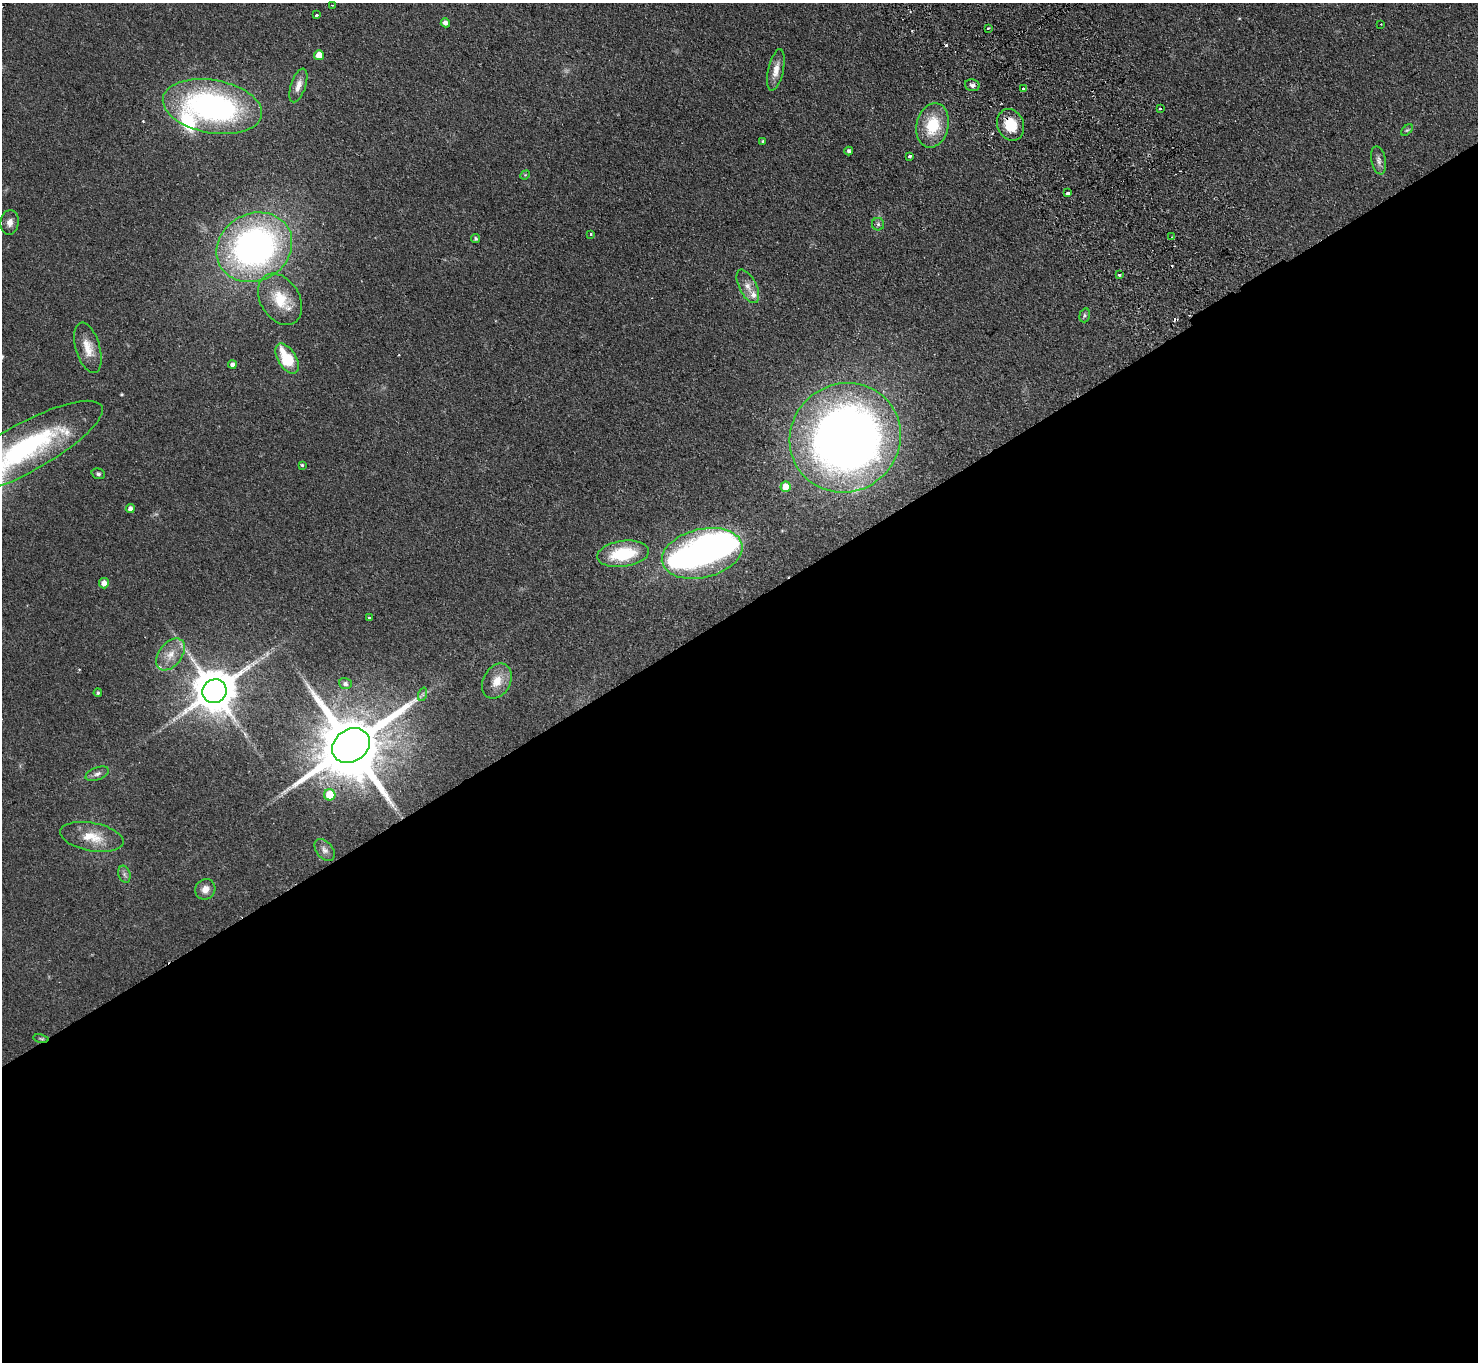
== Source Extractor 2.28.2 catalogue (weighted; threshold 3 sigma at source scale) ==
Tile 15 of 4 x 4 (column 3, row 4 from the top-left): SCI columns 3002-4477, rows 336-1695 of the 6002 x 5970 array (HDU 1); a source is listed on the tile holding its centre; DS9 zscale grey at full resolution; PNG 1480 x 1364 px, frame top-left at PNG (2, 3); each listed source drawn as its Kron ellipse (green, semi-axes under 4 px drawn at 4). Shown black and unused: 56% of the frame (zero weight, under 2 of 3 exposures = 3% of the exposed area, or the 3 px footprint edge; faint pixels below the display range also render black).
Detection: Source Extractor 2.28.2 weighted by HDU 2 'WHT'; one run over the whole footprint, this tile lists its part. Background 0.0872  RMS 0.0064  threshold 0.0289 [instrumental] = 3 sigma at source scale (4.5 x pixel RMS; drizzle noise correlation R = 1.50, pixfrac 1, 0.05/0.05 arcsec/px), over >= 5 px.
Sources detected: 69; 2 too faint to see at this stretch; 2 inside a brighter object's white glare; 4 cosmic-ray / hot-pixel residue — neither listed nor drawn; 3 inside a brighter listed object's ellipse — not listed separately; the other 58 listed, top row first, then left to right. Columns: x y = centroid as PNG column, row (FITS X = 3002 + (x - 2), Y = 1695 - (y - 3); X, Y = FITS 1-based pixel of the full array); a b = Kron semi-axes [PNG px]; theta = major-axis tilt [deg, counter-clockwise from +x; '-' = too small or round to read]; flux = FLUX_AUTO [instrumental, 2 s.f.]
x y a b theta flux
332 5 3 3 - 0.5
317 15 3 3 - 3.8
445 23 5 4 - 2.9
1381 24 2 2 - 0.43
988 28 3 2 - 1.1
319 55 5 5 - 7.4
776 70 21 7 77 6.2
298 85 17 7 71 5.2
972 85 7 6 - 2
1023 89 3 3 - 1.4
212 106 50 26 -10 160
1160 108 3 3 - 1.4
933 125 22 16 77 24
1011 125 16 13 -68 18
1407 130 7 4 43 0.95
763 141 4 3 - 0.76
849 151 4 4 - 1.5
910 156 4 3 - 1.3
1379 160 14 7 -78 2.8
525 175 5 4 - 0.69
1068 193 4 3 - 2.9
10 222 12 9 82 3.6
878 224 6 6 - 1.4
590 234 4 2 - 0.55
1172 237 3 2 - 0.45
476 239 5 4 - 1.1
254 247 39 33 28 210
1119 275 3 3 - 2.2
748 286 18 8 -63 5.3
280 299 27 19 -58 19
1085 315 7 5 74 1.2
88 348 26 12 -74 10
287 359 17 9 -58 29
232 365 4 4 - 2.1
845 438 56 54 35 530
25 448 87 24 29 120
302 465 3 3 - 0.78
98 474 7 5 -17 1.4
786 487 5 5 - 7.6
130 508 5 4 - 2.1
702 553 41 24 13 200
623 554 26 13 8 32
104 583 5 5 - 3.7
369 618 3 3 - 0.73
170 654 18 11 53 8.8
497 681 19 13 62 9.3
345 684 6 5 - 1.5
214 691 12 11 - 2500
98 693 4 4 - 0.92
423 694 7 4 72 1.2
351 746 20 16 33 6900
97 774 12 6 21 2.7
330 795 5 5 - 15
92 837 32 14 -11 15
325 850 12 8 -50 3
124 874 9 6 -73 1.8
205 889 11 9 52 4.8
41 1038 8 4 -9 0.99
Overlapping masked pixels (flux is a lower limit): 3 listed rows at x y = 1011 125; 214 691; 41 1038
Isophote crosses this tile's border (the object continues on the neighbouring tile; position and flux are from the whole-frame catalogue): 1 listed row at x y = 25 448